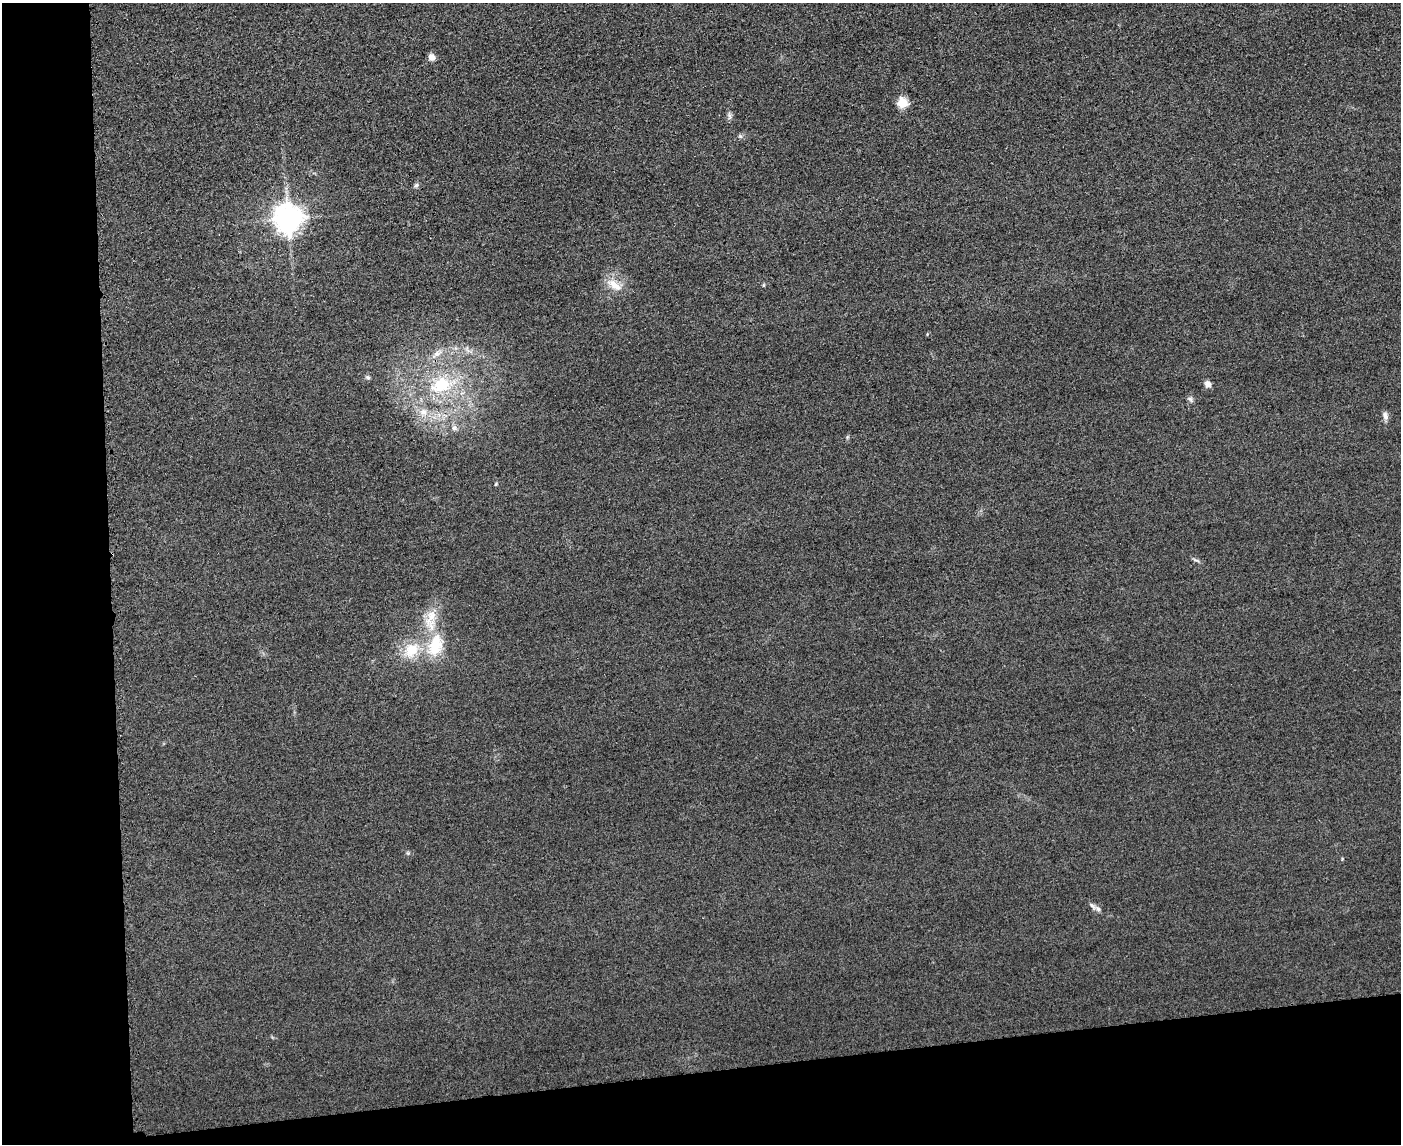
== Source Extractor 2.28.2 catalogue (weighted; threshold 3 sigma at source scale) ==
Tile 10 of 3 x 4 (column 1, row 4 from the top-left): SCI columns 253-1651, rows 24-1165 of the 4592 x 4615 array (HDU 1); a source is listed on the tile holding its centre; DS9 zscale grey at full resolution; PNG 1403 x 1146 px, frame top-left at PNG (2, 3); no overlay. Shown black and unused: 14% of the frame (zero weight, under 3 of 4 exposures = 3% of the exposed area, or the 3 px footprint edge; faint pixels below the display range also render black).
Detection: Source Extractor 2.28.2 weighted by HDU 2 'WHT'; one run over the whole footprint, this tile lists its part. Background 0.0674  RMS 0.017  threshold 0.0782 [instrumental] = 3 sigma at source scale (4.5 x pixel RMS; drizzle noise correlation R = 1.50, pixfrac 1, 0.05/0.05 arcsec/px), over >= 5 px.
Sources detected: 24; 2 inside a brighter listed object's ellipse — not listed separately; the other 22 listed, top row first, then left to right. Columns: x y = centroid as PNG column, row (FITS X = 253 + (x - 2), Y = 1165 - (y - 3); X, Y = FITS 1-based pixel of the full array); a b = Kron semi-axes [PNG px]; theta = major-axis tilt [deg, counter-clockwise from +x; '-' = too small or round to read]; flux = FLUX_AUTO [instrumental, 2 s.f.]
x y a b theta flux
432 57 8 7 - 10
902 103 5 5 - 100
729 116 10 5 -83 5
740 136 6 4 -44 3.1
416 185 6 6 - 3.9
288 219 9 9 - 2400
614 285 26 10 -34 24
763 285 6 4 90 1.8
437 353 16 8 30 14
368 377 7 5 -20 3.2
1207 384 7 6 - 10
441 385 26 19 31 88
1190 399 8 5 -60 4.3
423 412 11 10 - 16
1385 416 12 7 -75 6.8
454 428 7 7 - 5.9
496 484 4 4 - 1.9
1196 560 11 3 -20 3.5
435 645 31 18 75 71
411 650 23 18 45 51
408 853 6 4 45 2.4
1092 906 13 5 -44 5.8